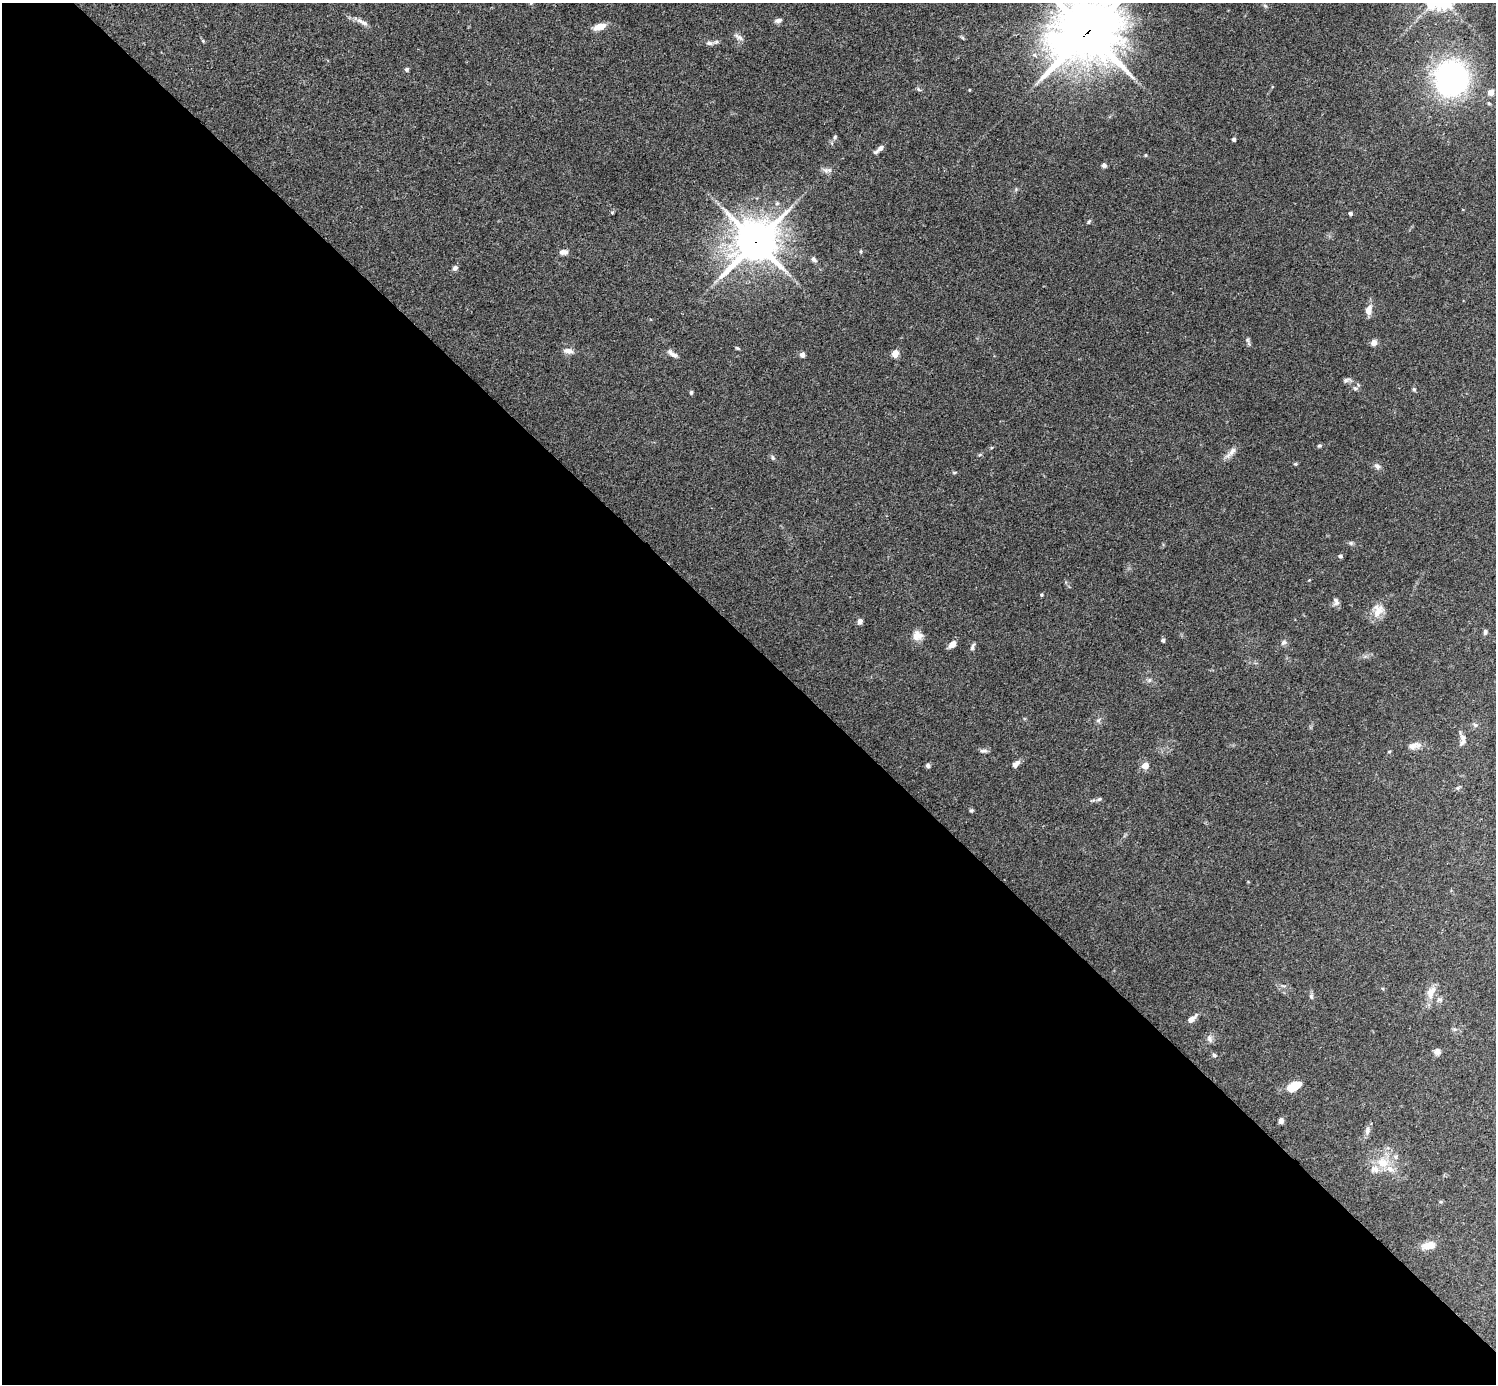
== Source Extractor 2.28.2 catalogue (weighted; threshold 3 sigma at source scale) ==
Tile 9 of 4 x 4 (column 1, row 3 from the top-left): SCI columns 4-1497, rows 1542-2923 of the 5988 x 5988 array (HDU 1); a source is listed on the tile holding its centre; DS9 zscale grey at full resolution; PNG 1498 x 1386 px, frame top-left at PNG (2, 3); no overlay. Shown black and unused: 54% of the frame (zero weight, under 3 of 4 exposures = <1% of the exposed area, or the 3 px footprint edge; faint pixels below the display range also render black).
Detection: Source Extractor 2.28.2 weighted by HDU 2 'WHT'; one run over the whole footprint, this tile lists its part. Background 0.0754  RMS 0.0055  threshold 0.0247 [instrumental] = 3 sigma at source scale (4.5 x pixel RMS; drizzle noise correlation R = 1.50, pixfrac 1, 0.05/0.05 arcsec/px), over >= 5 px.
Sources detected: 82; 3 inside a brighter listed object's ellipse — not listed separately; the other 79 listed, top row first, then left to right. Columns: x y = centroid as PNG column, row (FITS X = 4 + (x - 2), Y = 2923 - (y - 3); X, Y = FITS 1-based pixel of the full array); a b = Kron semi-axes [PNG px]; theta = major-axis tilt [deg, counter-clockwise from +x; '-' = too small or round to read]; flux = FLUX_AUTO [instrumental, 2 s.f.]
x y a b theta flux
778 20 9 5 17 1.7
364 23 11 6 -24 2.2
600 27 15 7 15 5.2
1087 32 24 20 30 2800
739 37 13 6 -32 2
203 41 5 4 - 0.58
709 43 10 6 -1 1.9
406 69 6 5 - 0.89
1452 78 22 20 90 170
919 89 7 4 -45 0.85
969 90 4 3 - 0.4
1491 92 4 4 - 7.2
835 137 5 5 - 0.82
1234 139 4 4 - 1.1
880 148 11 5 41 2.6
1145 155 5 3 - 0.5
1104 165 6 5 - 1.2
829 170 8 5 6 1.7
612 212 5 3 - 0.49
1350 213 4 4 - 1.6
1089 222 6 4 59 0.68
756 242 15 13 47 1400
861 251 5 4 - 0.74
564 252 10 6 2 2.5
814 259 8 6 -46 1.5
455 268 7 6 - 1.5
1369 310 12 7 76 4.4
1248 340 7 4 -71 0.95
1374 343 6 6 - 3.1
737 348 6 3 -27 0.7
568 351 13 7 -8 2.9
672 354 15 5 -37 2.4
895 354 8 7 - 4.3
802 355 4 4 - 3
1346 380 8 6 32 1.4
1355 388 6 4 -1 0.93
1414 389 5 4 - 0.83
691 393 5 4 - 0.92
1319 446 6 4 0 0.76
1231 452 21 6 47 3.3
773 458 7 4 -60 0.91
1295 464 5 4 - 0.64
1377 466 9 6 -36 1.6
954 472 6 3 0 0.6
1351 543 6 4 -72 0.79
1340 556 4 4 - 1.3
1041 595 4 4 - 0.59
1336 601 11 7 -77 1.9
1378 611 19 14 66 6.7
860 621 6 5 - 2.5
1485 632 7 5 72 1.1
917 636 13 11 18 4.7
1163 640 4 4 - 1.4
1284 642 8 6 44 1.4
952 644 9 6 44 3.6
972 647 10 4 73 1.2
1098 720 6 5 - 1.1
1475 725 6 5 - 1.1
1463 737 8 8 - 2
1413 746 15 8 27 3.4
983 751 12 4 -3 1.4
1389 752 5 3 - 0.52
1015 764 9 5 44 3
928 766 6 5 - 1.3
1145 766 5 5 - 6.3
1457 788 5 5 - 0.95
1099 799 7 4 43 0.83
971 810 6 5 - 0.81
1431 992 17 10 67 5.8
1311 997 6 4 -20 0.75
1191 1019 12 6 38 2.9
1209 1039 10 5 -86 1.8
1437 1052 8 7 - 2
1214 1055 6 5 - 0.99
1294 1086 14 8 29 11
1281 1121 6 5 - 2.3
1367 1131 12 6 75 2.2
1383 1163 16 13 -22 9.6
1429 1245 15 8 7 5.6
Overlapping masked pixels (flux is a lower limit): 2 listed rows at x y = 1087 32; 756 242
Isophote crosses this tile's border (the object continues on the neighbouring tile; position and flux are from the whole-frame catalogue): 1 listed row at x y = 1087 32